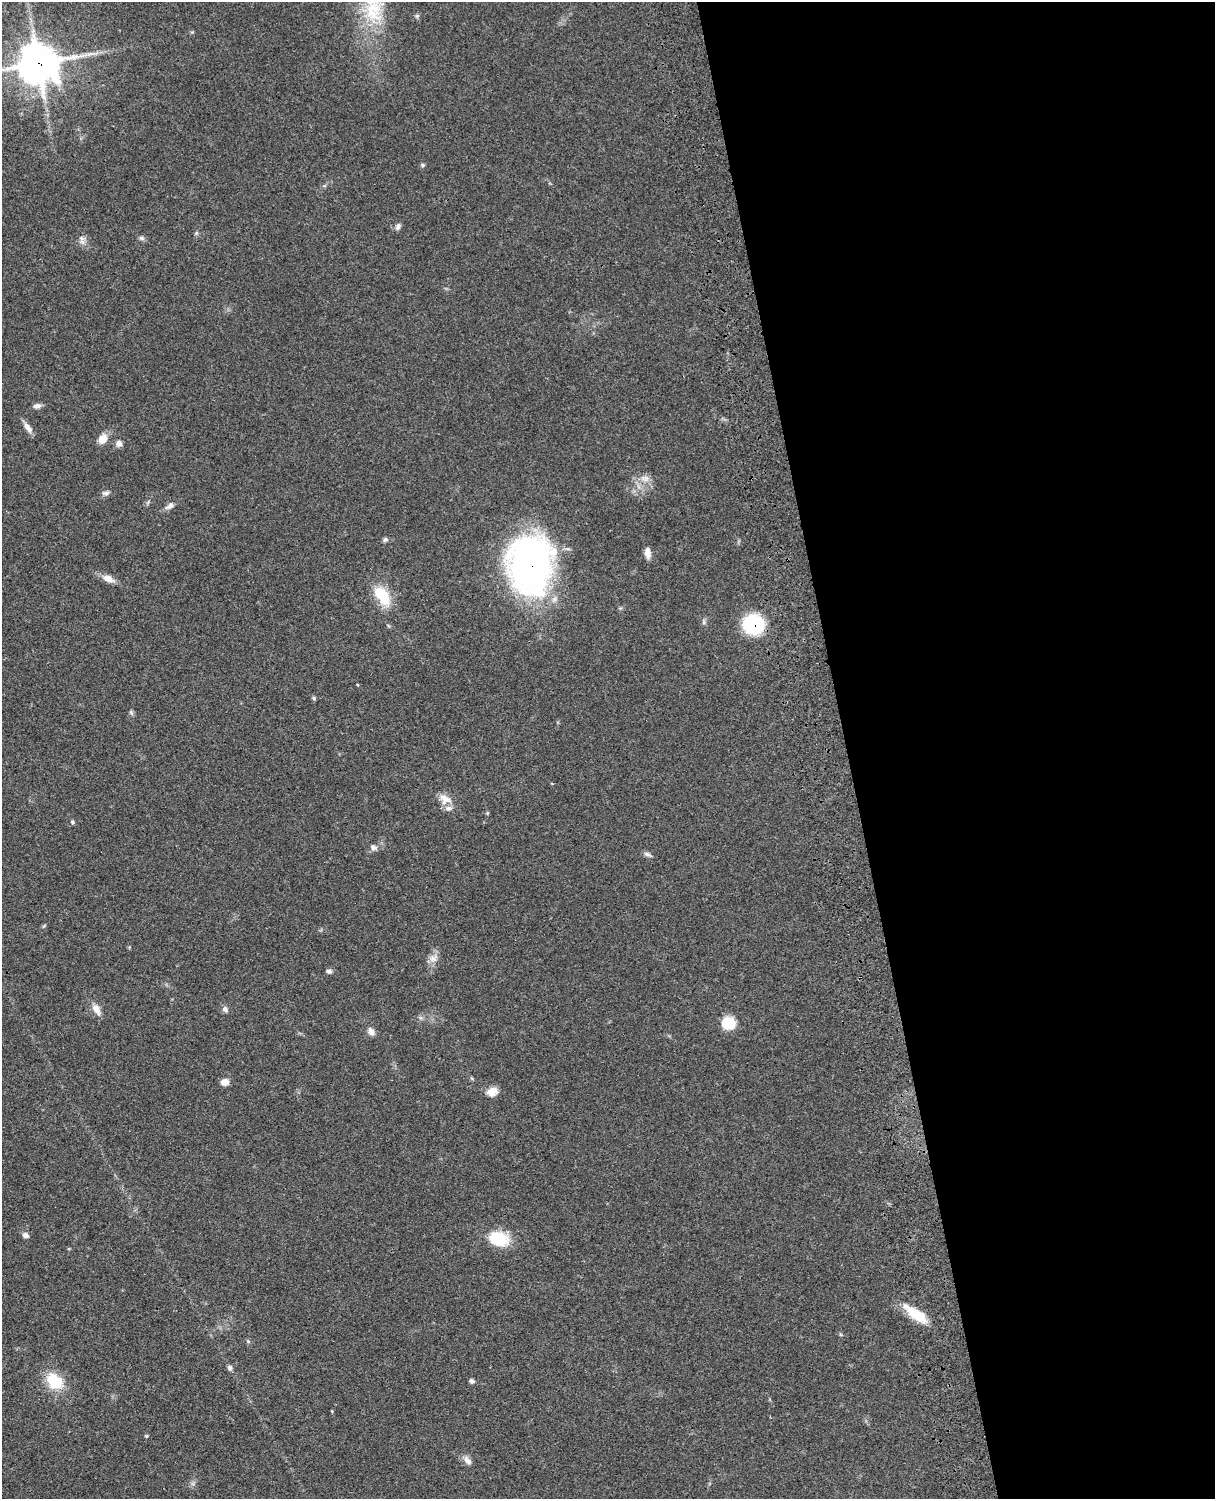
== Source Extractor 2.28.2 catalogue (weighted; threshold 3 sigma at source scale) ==
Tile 8 of 4 x 3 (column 4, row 2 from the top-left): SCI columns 3760-4972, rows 1771-3267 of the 5089 x 4924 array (HDU 1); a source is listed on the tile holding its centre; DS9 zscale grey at full resolution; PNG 1217 x 1501 px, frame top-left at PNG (2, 2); no overlay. Shown black and unused: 30% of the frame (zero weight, under 3 of 4 exposures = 6% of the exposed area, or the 3 px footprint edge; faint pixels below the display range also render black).
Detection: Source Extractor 2.28.2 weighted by HDU 2 'WHT'; one run over the whole footprint, this tile lists its part. Background 0.0864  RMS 0.0061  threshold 0.0274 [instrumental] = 3 sigma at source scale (4.5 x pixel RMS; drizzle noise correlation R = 1.50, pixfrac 1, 0.05/0.05 arcsec/px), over >= 5 px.
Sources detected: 46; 1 inside a brighter listed object's ellipse — not listed separately; the other 45 listed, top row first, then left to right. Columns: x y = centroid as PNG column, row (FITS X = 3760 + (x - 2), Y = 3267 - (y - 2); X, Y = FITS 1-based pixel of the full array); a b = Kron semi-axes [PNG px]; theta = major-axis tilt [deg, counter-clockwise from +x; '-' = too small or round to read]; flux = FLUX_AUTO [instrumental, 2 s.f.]
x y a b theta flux
373 8 47 29 -86 43
417 16 6 5 - 1.1
38 63 15 14 - 1400
422 165 6 5 - 0.91
398 226 9 6 62 1.9
82 238 10 7 -24 2.5
142 238 8 5 -18 1.5
37 406 10 6 9 2.3
28 428 16 6 -54 3.9
102 439 11 9 58 6.5
119 443 7 7 - 2.9
645 478 15 9 -6 5.1
105 493 11 5 4 1.9
170 506 14 7 32 2.9
385 539 7 5 38 1.3
647 553 13 7 -83 4
531 565 56 41 88 250
108 578 14 8 -26 5.8
382 596 25 14 -56 19
704 622 8 4 82 1.2
753 624 17 16 - 49
314 698 6 5 - 0.87
131 713 8 4 -67 1.1
445 799 18 11 -33 6.6
487 813 5 4 - 0.63
73 822 6 5 - 1
373 847 9 7 -30 2.5
647 854 12 5 -23 1.8
433 958 14 10 44 4.7
329 971 8 6 -5 1.6
96 1009 15 8 -62 5
225 1009 8 7 - 2.2
728 1023 12 12 - 17
371 1032 10 7 -56 3.2
225 1082 9 7 4 4.4
492 1092 13 10 20 5.6
25 1235 8 6 -29 2.3
498 1239 24 16 -15 21
916 1314 35 11 -37 16
248 1341 6 4 -45 0.84
230 1368 7 6 - 1.6
54 1381 24 18 -44 19
472 1381 7 5 -27 1.5
146 1436 5 4 - 0.64
467 1460 14 8 -53 3.3
Overlapping masked pixels (flux is a lower limit): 3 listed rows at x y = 38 63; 531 565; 753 624
Isophote crosses this tile's border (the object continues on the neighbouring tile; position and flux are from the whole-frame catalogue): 2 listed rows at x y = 373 8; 38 63